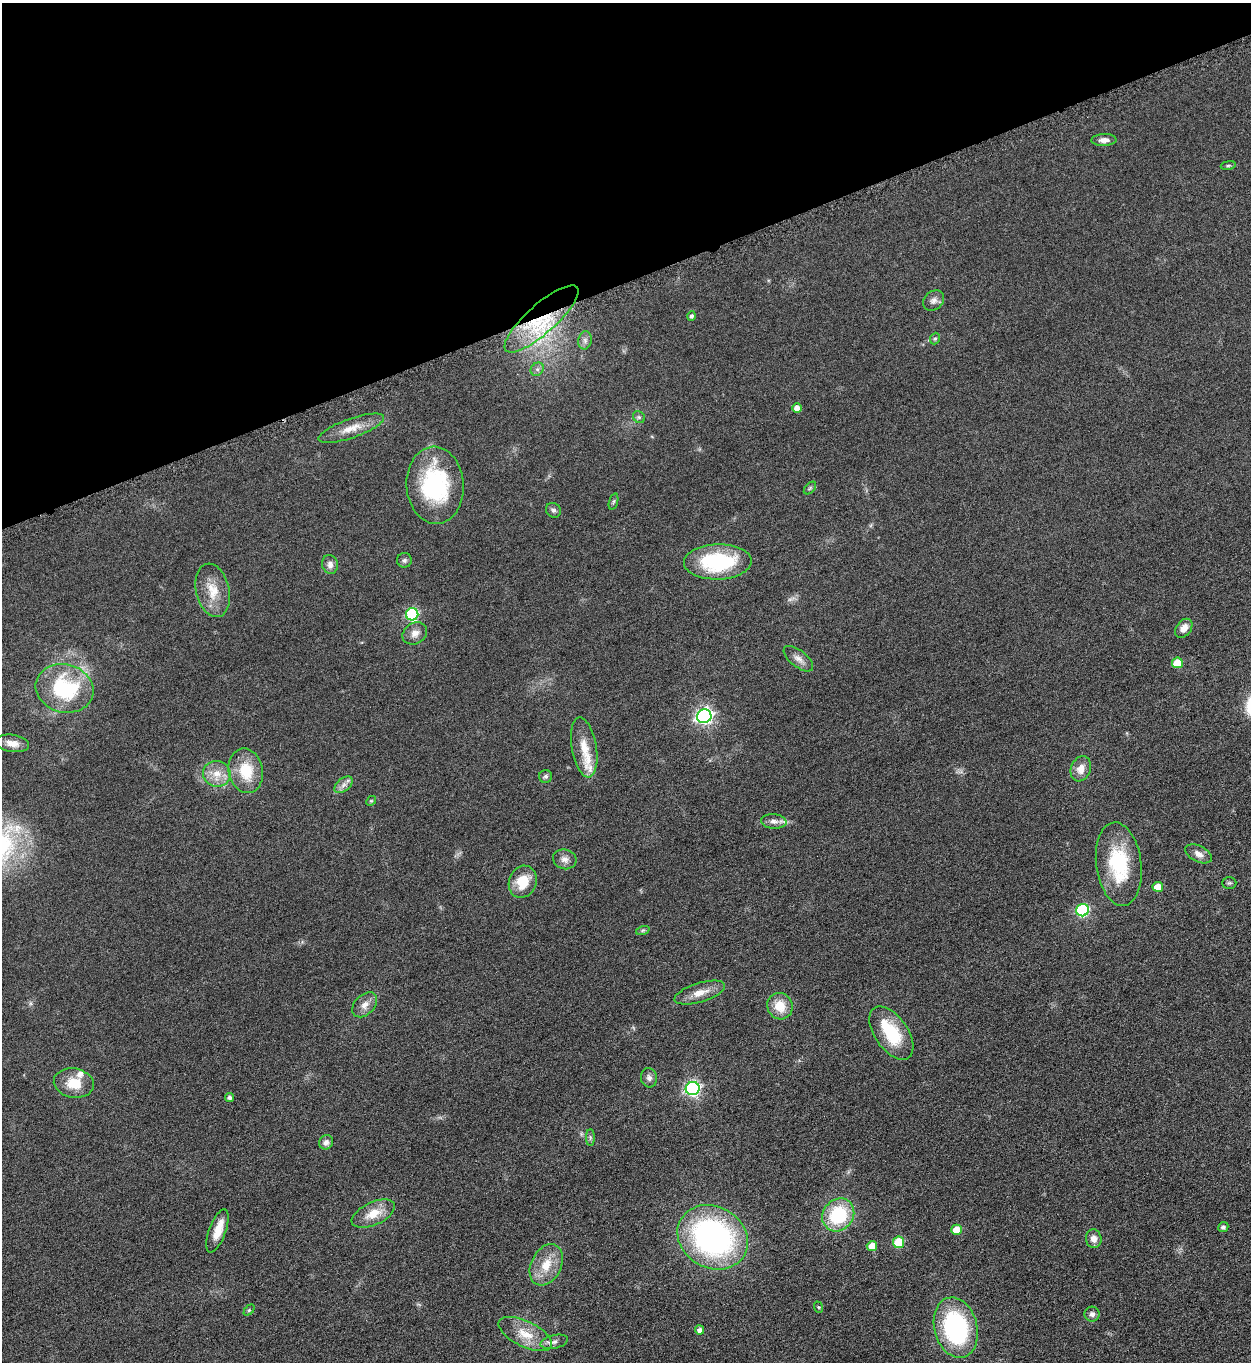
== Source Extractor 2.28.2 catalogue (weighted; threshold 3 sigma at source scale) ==
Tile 3 of 4 x 4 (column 3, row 1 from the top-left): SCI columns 2663-3911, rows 4099-5458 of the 5451 x 5466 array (HDU 1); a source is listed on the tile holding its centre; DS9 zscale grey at full resolution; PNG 1253 x 1364 px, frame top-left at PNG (2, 3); each listed source drawn as its Kron ellipse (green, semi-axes under 4 px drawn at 4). Shown black and unused: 21% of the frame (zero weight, under 3 of 6 exposures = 2% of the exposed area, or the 3 px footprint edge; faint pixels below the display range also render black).
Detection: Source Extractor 2.28.2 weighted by HDU 2 'WHT'; one run over the whole footprint, this tile lists its part. Background 0.0872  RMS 0.0097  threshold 0.0396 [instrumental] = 3 sigma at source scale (4.09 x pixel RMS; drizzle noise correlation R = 1.36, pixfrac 0.8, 0.05/0.05 arcsec/px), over >= 5 px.
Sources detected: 75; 1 too faint to see at this stretch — neither listed nor drawn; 4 inside a brighter listed object's ellipse — not listed separately; the other 70 listed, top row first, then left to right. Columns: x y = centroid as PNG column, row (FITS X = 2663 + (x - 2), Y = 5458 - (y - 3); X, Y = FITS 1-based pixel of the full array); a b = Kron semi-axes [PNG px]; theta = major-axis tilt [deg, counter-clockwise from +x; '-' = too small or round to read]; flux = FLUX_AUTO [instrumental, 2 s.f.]
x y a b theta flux
1104 140 12 6 2 5.1
1228 165 7 4 9 1.3
934 301 11 9 40 4.3
692 316 4 4 - 2.2
541 319 48 14 42 60
935 339 6 5 - 1.5
585 340 9 6 78 3.3
537 369 7 6 - 2.2
797 408 5 4 - 7.4
639 417 6 5 - 1.8
351 428 34 9 19 14
435 485 38 28 -86 92
810 488 7 4 46 1.6
613 501 8 3 71 1.4
553 510 8 7 - 2.5
404 560 7 7 - 2.3
718 562 34 17 1 75
330 564 9 8 - 4.5
213 590 27 16 -77 20
412 614 6 6 - 99
1184 628 10 7 53 6.9
415 633 13 10 33 6.6
798 659 17 8 -38 6
1177 663 5 5 - 22
65 688 29 24 -14 77
704 716 7 6 - 290
13 743 17 8 -9 8.4
584 747 30 12 -80 20
1081 769 13 10 68 8.8
246 771 22 17 -78 28
217 774 14 12 -19 12
546 776 6 6 - 2.1
344 785 10 6 38 4.2
371 801 5 4 - 1
774 821 13 7 -4 4.6
1199 854 14 8 -26 5.6
565 859 12 9 -15 5.1
1119 864 42 22 -82 59
523 882 16 13 67 22
1229 883 7 5 1 1.6
1158 887 5 5 - 12
1083 910 6 6 - 110
643 930 7 4 18 1.5
700 993 26 9 17 11
365 1005 15 10 45 7.3
780 1006 13 12 - 16
891 1033 30 16 -55 41
649 1078 9 8 - 3.6
74 1083 20 14 -9 19
693 1089 7 6 - 190
230 1097 4 4 - 2.4
590 1137 8 4 -90 1.6
326 1142 7 6 - 3.8
373 1214 23 11 25 16
838 1215 17 15 50 55
1223 1227 5 5 - 2.6
957 1230 5 5 - 18
217 1231 23 8 70 14
713 1237 36 30 -30 230
1094 1239 9 8 - 5.6
899 1242 6 5 - 31
872 1246 5 5 - 11
546 1265 22 15 64 19
818 1307 6 3 -70 1
249 1310 6 4 45 1.2
1092 1314 7 7 - 3.2
956 1328 31 21 -75 120
699 1330 4 4 - 3.5
525 1334 29 12 -26 19
554 1342 14 6 13 4
Overlapping masked pixels (flux is a lower limit): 1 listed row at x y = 541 319